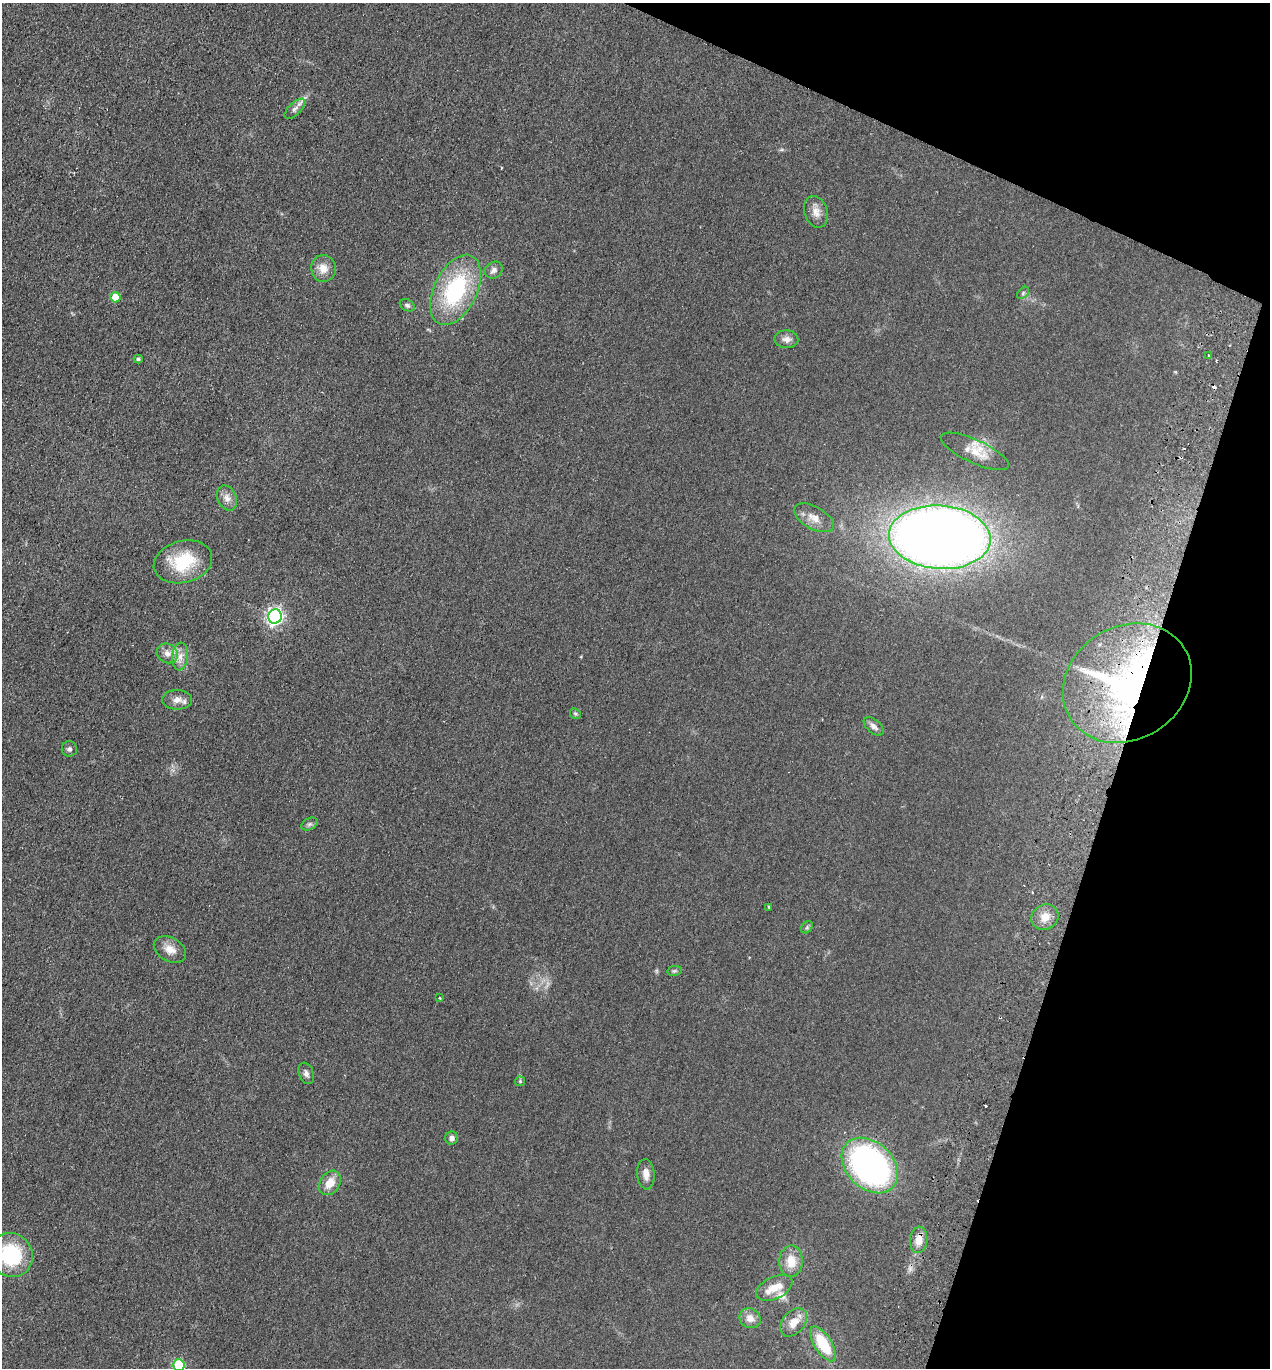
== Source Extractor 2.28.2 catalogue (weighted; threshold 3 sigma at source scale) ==
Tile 8 of 4 x 4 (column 4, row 2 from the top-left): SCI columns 3997-5264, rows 2757-4122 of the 5585 x 5513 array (HDU 1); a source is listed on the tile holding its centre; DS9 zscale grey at full resolution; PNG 1272 x 1370 px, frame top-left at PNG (2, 3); each listed source drawn as its Kron ellipse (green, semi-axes under 4 px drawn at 4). Shown black and unused: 16% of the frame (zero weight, under 2 of 3 exposures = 3% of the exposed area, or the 3 px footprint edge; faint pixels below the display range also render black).
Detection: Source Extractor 2.28.2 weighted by HDU 2 'WHT'; one run over the whole footprint, this tile lists its part. Background 0.0489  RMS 0.0093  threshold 0.0417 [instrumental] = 3 sigma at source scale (4.5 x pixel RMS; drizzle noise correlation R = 1.50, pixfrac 1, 0.05/0.05 arcsec/px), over >= 5 px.
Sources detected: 52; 4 cosmic-ray / hot-pixel residue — neither listed nor drawn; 3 inside a brighter listed object's ellipse — not listed separately; the other 45 listed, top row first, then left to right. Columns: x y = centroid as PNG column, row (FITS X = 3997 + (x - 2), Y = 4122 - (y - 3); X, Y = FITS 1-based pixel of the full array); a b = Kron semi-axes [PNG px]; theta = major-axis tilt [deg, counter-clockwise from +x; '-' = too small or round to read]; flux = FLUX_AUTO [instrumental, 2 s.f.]
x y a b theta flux
295 109 13 6 44 4.3
816 212 16 11 -70 8.1
323 268 13 12 - 9.4
494 270 9 8 - 4
456 290 38 21 64 95
1023 293 7 4 47 1.7
115 297 5 5 - 16
407 305 8 5 -27 2.2
786 339 12 9 -3 5.1
1209 355 3 3 - 3
138 359 4 4 - 1.9
975 451 37 11 -25 16
227 498 13 9 -64 6.4
814 518 22 11 -29 10
940 537 51 31 -4 1300
183 562 30 21 15 46
275 616 7 6 - 310
167 653 11 9 -34 6.3
180 656 14 8 85 7.5
1127 683 67 56 32 300
177 700 15 10 -1 7.3
575 714 6 5 - 1.4
874 726 12 6 -40 4.2
69 749 7 7 - 2.3
309 824 9 5 27 2.4
769 907 3 3 - 1.6
1045 917 14 12 29 10
807 927 7 5 48 1.7
170 949 17 11 -29 9.3
674 971 7 5 11 1.5
440 998 3 2 - 1.1
306 1073 11 7 -70 3.3
520 1081 5 5 - 1.2
452 1138 6 6 - 3.7
870 1165 32 23 -44 260
646 1174 15 8 -85 7.3
330 1183 13 9 56 13
919 1240 13 9 85 10
11 1255 22 21 - 64
791 1261 15 12 89 14
774 1288 19 11 25 14
750 1318 11 9 -29 8
794 1322 16 11 50 12
823 1344 20 8 -58 35
179 1365 6 5 - 72
Overlapping masked pixels (flux is a lower limit): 2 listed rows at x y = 1127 683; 919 1240
Isophote crosses this tile's border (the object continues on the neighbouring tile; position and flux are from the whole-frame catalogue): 2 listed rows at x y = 11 1255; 179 1365